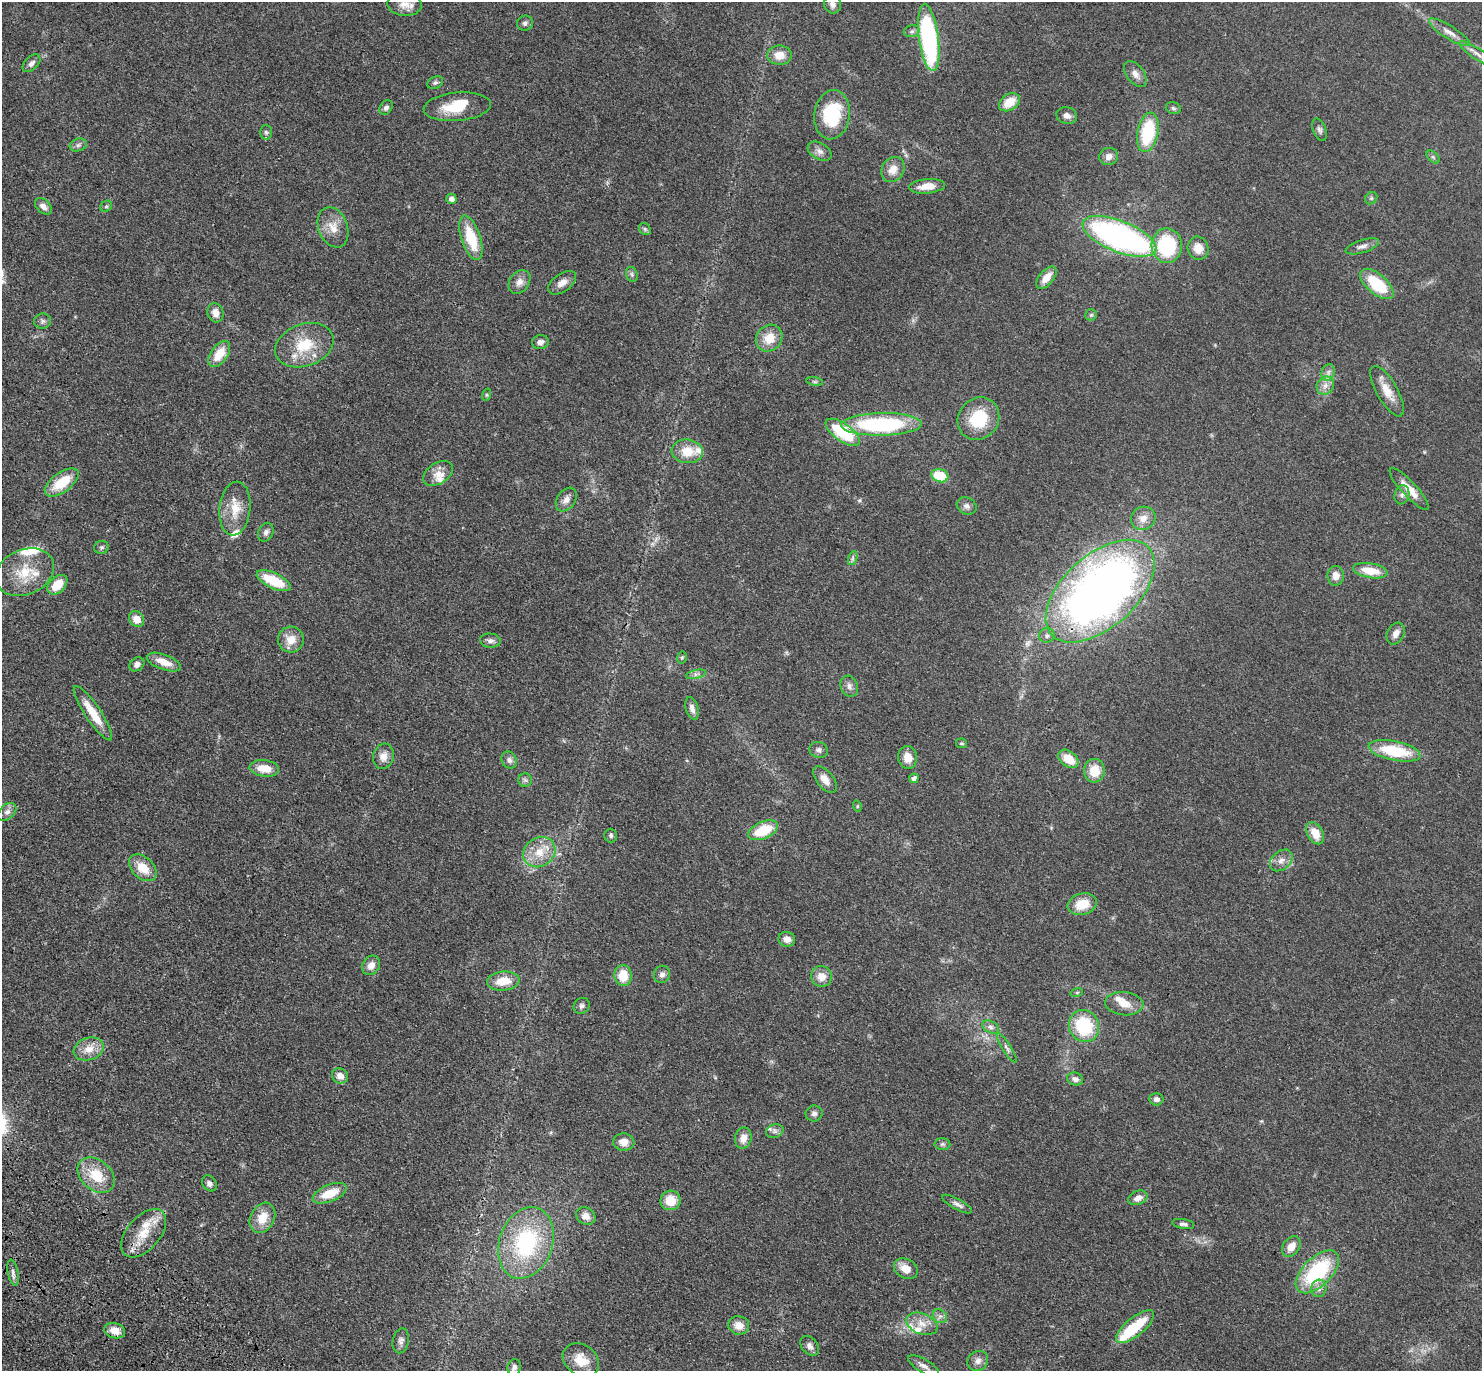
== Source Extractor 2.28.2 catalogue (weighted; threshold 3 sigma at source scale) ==
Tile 7 of 4 x 4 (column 3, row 2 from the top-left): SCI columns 3047-4526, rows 2985-4353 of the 6091 x 6109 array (HDU 1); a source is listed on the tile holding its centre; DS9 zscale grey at full resolution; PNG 1484 x 1373 px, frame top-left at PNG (2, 2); each listed source drawn as its Kron ellipse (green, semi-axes under 4 px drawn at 4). Shown black and unused: <1% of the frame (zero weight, under 3 of 4 exposures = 6% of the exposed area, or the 3 px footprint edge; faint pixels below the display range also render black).
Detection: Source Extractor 2.28.2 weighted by HDU 2 'WHT'; one run over the whole footprint, this tile lists its part. Background 0.0386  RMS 0.0045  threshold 0.0203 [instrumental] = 3 sigma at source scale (4.5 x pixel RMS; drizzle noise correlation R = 1.50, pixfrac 1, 0.05/0.05 arcsec/px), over >= 5 px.
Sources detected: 170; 2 inside a brighter object's white glare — neither listed nor drawn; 11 inside a brighter listed object's ellipse — not listed separately; the other 157 listed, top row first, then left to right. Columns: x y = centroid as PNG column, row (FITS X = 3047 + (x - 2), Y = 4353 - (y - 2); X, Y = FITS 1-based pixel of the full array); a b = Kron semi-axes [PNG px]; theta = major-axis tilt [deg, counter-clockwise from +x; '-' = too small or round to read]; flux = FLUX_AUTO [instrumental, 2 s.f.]
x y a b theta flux
404 4 17 11 -4 4.5
833 4 9 8 - 2.1
525 23 8 7 - 1.3
912 31 8 6 15 1.2
1449 32 24 6 -32 3.8
929 38 34 9 -82 72
1477 54 21 5 -33 3.3
779 55 12 9 -3 6
31 63 10 6 44 1.8
1135 74 15 8 -52 3.2
435 83 8 6 24 1
1009 102 11 8 34 8.3
457 107 34 14 5 14
386 108 8 6 53 1.4
1173 108 8 5 -17 0.95
832 115 25 17 82 26
1067 116 10 8 -15 2.1
1319 130 12 6 -69 1.5
266 132 7 6 - 1
1148 132 20 10 78 25
78 145 9 6 17 1.3
820 151 13 8 -30 2.4
1109 156 9 8 - 2.5
1433 157 8 4 -45 0.91
893 170 13 11 57 5
927 186 18 7 5 5.7
1371 198 6 5 - 0.9
451 199 5 5 - 2.1
43 206 10 6 -42 2.5
106 206 6 5 - 0.73
333 227 21 14 -70 6.7
645 229 6 5 - 0.84
1119 236 39 15 -22 130
471 238 23 9 -72 16
1167 246 17 15 -86 30
1362 246 17 6 18 2.3
1198 248 12 10 -69 5.5
632 274 8 5 -69 1.1
1046 278 13 7 50 5.2
519 282 13 9 52 3.3
562 283 16 9 35 3.4
1377 284 20 10 -40 20
216 313 10 8 -74 3.2
1091 315 6 5 - 0.75
42 321 8 7 - 1.3
769 338 14 12 48 7.8
540 342 8 7 - 2
304 345 30 21 19 17
219 354 15 8 55 8.7
1328 372 9 6 70 1.8
815 381 8 4 -8 0.79
1325 386 9 8 - 2.7
1387 391 28 10 -60 6.9
486 395 6 4 72 0.64
978 419 22 20 51 20
881 424 40 11 1 57
843 432 20 9 -35 26
687 451 15 11 -7 8.9
438 473 16 10 33 4.6
940 476 9 6 -18 13
62 482 20 9 36 13
1409 489 28 7 -47 6.7
1402 495 9 7 73 1.6
566 500 13 9 55 2.7
967 506 10 8 -28 1.9
235 508 27 15 84 9.8
1143 518 12 11 - 4.1
266 532 10 7 64 1.8
101 547 7 6 - 0.97
853 558 7 4 71 0.91
1370 571 17 7 -10 9.1
25 572 30 22 24 15
1336 576 10 8 88 3.6
274 581 18 7 -25 16
57 585 11 8 44 8.6
1100 591 65 36 42 360
136 619 8 7 - 4.7
1396 633 11 8 62 2.9
1047 636 8 7 - 1.6
291 640 13 13 - 5.9
490 641 10 7 -4 1.7
682 657 6 4 77 0.62
164 662 18 7 -20 5.7
137 664 8 6 35 2
696 674 10 4 12 1.3
849 686 11 8 -65 2
692 708 11 6 -74 2.2
93 713 32 7 -56 9.3
962 743 5 5 - 0.74
819 750 9 8 - 1.7
1395 751 26 9 -12 22
383 756 13 10 75 4.1
908 757 11 9 -81 4.9
1068 759 11 7 -37 8.7
509 760 9 7 -58 1.7
264 768 15 8 -6 6.8
1094 771 12 10 85 8.7
914 778 5 4 - 2.5
525 780 7 6 - 1.1
825 780 16 8 -52 3.9
857 806 6 3 -73 0.47
7 812 10 7 44 2.1
763 830 16 8 23 14
1315 833 12 7 -60 6.7
611 835 7 6 - 0.99
539 852 17 14 34 8.1
1281 860 13 9 41 3.1
143 868 16 10 -42 8.2
1082 904 15 10 14 9
787 939 8 7 - 3.1
371 965 10 8 58 3.4
662 974 9 8 - 2
623 975 10 9 - 9
822 976 10 10 - 4.6
503 981 16 9 6 8.5
1077 992 6 4 19 0.55
1124 1004 19 11 -5 5.9
582 1006 8 7 - 1.5
1084 1026 16 15 - 25
990 1027 9 5 -27 1.5
1007 1048 17 4 -58 1.6
89 1049 15 11 19 5.7
340 1076 8 7 - 3.9
1075 1079 8 6 -18 2
1156 1099 7 6 - 1.7
814 1114 8 8 - 1.7
775 1131 9 6 15 1.6
743 1138 10 8 79 4.2
624 1142 11 8 -7 4.3
942 1144 8 6 1 0.96
96 1175 21 15 -41 13
209 1183 9 6 -52 1.7
330 1193 18 8 22 11
1138 1198 10 7 21 2.7
671 1200 10 10 - 7.9
957 1204 17 5 -28 1.9
586 1216 10 8 -25 3.2
262 1218 16 12 61 8.4
1183 1224 11 5 -9 1.5
144 1233 28 16 49 12
526 1243 37 26 70 48
1291 1246 11 8 54 4.8
906 1269 13 9 -29 5.4
13 1272 13 5 -79 1.7
1317 1272 27 14 44 38
1319 1288 9 7 75 2
940 1316 7 6 - 1.6
922 1324 16 10 -21 5.2
739 1325 10 9 - 4.6
1135 1327 23 9 39 18
115 1331 10 7 -17 5.5
401 1341 12 8 79 2.1
810 1346 11 7 -50 2.2
581 1360 19 15 -35 9.2
978 1361 11 9 36 2.5
923 1366 17 6 -31 2.6
514 1367 8 6 78 1.8
Overlapping masked pixels (flux is a lower limit): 1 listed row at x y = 1100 591